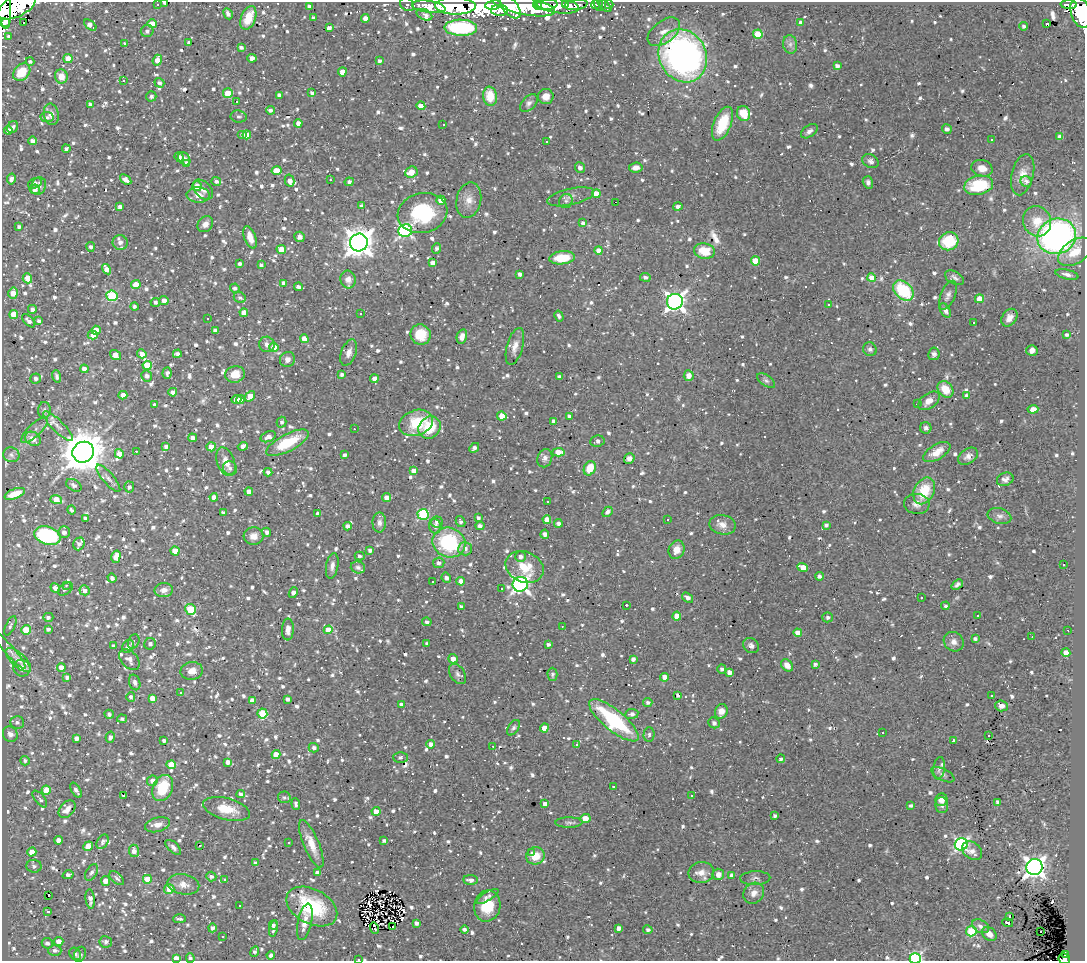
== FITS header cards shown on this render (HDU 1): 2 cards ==
NAXIS1  =                 1083
NAXIS2  =                  959

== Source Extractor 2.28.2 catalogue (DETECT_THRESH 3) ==
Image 1083 x 959 px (HDU 1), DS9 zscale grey, 1 PNG px = 1 image px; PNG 1087 x 963 px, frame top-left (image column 1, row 959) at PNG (2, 2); each listed source drawn as its Kron ellipse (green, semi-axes under 4 px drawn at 4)
Background 0.492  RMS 0.051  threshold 0.153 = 3 sigma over >= 5 px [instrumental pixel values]
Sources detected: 1482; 5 with non-positive FLUX_AUTO (blend fragments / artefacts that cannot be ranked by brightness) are neither listed nor drawn; of the other 1477, the 500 brightest by FLUX_AUTO listed and drawn (977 fainter detections omitted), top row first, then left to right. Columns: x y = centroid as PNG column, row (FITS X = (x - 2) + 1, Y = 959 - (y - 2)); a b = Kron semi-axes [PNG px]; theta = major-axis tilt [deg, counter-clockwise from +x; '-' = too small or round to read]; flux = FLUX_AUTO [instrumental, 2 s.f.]
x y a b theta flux
165 3 3 3 - 11
407 4 8 6 -37 15
596 4 4 4 - 10
599 4 7 3 -69 14
157 5 3 2 - 18
493 5 8 4 8 230
538 5 5 3 - 170
546 5 11 5 7 470
565 5 3 3 - 80
576 5 11 5 7 66
604 5 9 3 -44 10
609 5 4 3 - 20
1069 5 8 4 -3 95
17 6 21 10 26 1100
309 6 4 3 - 11
456 6 20 8 -1 940
524 6 32 9 -11 1100
557 6 22 7 -8 250
429 7 17 6 -8 150
510 7 13 7 -51 370
4 10 19 7 -86 740
500 10 8 5 -2 170
1081 13 15 9 -72 930
228 14 6 4 -63 13
424 15 8 5 -25 16
248 18 12 7 70 61
313 18 4 3 - 11
365 18 4 4 - 31
5 23 3 3 - 8100
24 23 3 2 - 21
801 23 4 4 - 21
152 24 4 4 - 84
1047 24 4 3 - 99
90 25 7 4 -38 21
1024 26 4 4 - 11
329 28 4 3 - 16
461 28 16 8 -1 330
147 31 6 6 - 12
664 32 18 11 37 37
758 34 5 4 - 150
9 36 3 3 - 9.9
124 43 3 3 - 18
189 43 4 3 - 11
790 44 9 7 -78 14
241 47 4 3 - 9.2
683 56 27 23 -64 1500
252 58 5 4 - 23
68 59 4 4 - 65
157 60 5 4 - 39
379 61 4 4 - 9.9
30 62 4 4 - 9.7
837 66 4 4 - 18
22 72 10 7 47 84
342 72 4 4 - 44
61 76 7 6 - 39
123 81 3 3 - 55
159 83 5 4 - 11
228 93 5 4 - 92
312 93 3 3 - 10
279 95 4 4 - 16
151 96 5 5 - 10
490 96 9 7 -83 77
546 96 8 7 - 29
236 101 3 3 - 28
529 103 10 6 47 14
90 105 4 4 - 13
421 106 4 4 - 55
270 110 4 4 - 10
744 113 8 6 -65 64
51 114 11 7 -78 24
239 116 8 6 -9 9.5
47 117 7 5 -9 11
298 123 4 4 - 22
722 124 18 8 67 110
443 125 3 2 - 13
13 127 6 5 - 12
947 129 5 4 - 12
8 130 4 4 - 27
809 131 9 5 37 13
242 135 5 4 - 10
247 135 4 4 - 43
1060 137 4 4 - 29
992 140 3 3 - 30
33 141 4 4 - 17
546 141 3 3 - 56
66 149 4 4 - 10
179 157 5 4 - 13
184 159 7 5 -52 16
870 161 8 6 -30 11
187 163 4 4 - 26
636 167 7 5 7 21
580 168 5 5 - 17
982 168 11 8 -16 32
277 171 5 4 - 79
411 172 6 5 - 51
1023 175 21 11 76 48
11 179 5 4 - 16
126 179 6 4 -37 19
330 180 3 2 - 24
216 181 5 4 - 12
290 181 6 5 - 23
1026 181 6 5 - 13
349 182 4 4 - 11
868 182 6 5 - 11
35 183 7 5 22 11
979 185 15 9 11 70
39 186 9 7 67 21
197 186 5 4 - 36
35 189 5 4 - 14
203 190 12 7 -44 18
596 194 4 4 - 46
198 195 11 7 -2 30
571 197 24 8 13 25
441 200 4 4 - 39
469 200 18 12 76 42
566 201 7 6 - 9.3
615 202 3 2 - 1000
361 206 4 4 - 15
120 207 4 4 - 16
678 207 5 4 - 14
422 213 25 20 12 290
1037 221 15 14 - 72
583 223 4 3 - 11
205 224 9 7 48 19
19 227 4 3 - 9.3
405 231 7 6 - 710
1057 236 19 17 23 1300
250 237 12 5 -70 32
300 237 5 5 - 15
949 241 10 9 - 130
120 242 7 7 - 22
359 242 9 8 - 5000
91 247 5 4 - 12
436 248 5 4 - 10
281 249 5 4 - 62
599 250 4 4 - 33
704 251 10 7 -9 56
1075 252 19 11 35 62
562 258 13 6 7 74
755 261 4 4 - 77
432 263 4 4 - 23
240 264 4 3 - 11
261 265 4 4 - 9.4
106 269 5 4 - 34
520 274 4 3 - 14
1067 274 12 4 -13 15
645 277 5 4 - 10
27 278 5 4 - 39
872 278 4 4 - 57
954 278 10 6 -28 14
348 279 9 7 -79 24
284 283 4 4 - 17
136 285 5 4 - 57
298 287 4 3 - 13
235 288 5 4 - 9.5
903 290 12 8 -45 210
13 293 5 4 - 39
948 295 15 7 67 17
112 296 5 5 - 290
240 298 6 5 - 9.5
979 299 4 4 - 82
164 301 4 4 - 20
155 302 4 4 - 11
675 302 8 7 - 1700
828 305 3 3 - 11
135 306 4 4 - 9.3
32 309 4 4 - 13
945 310 8 5 -59 15
244 313 4 4 - 33
14 314 4 4 - 58
361 314 3 2 - 24
559 316 6 4 -61 12
1009 318 9 7 55 23
208 319 3 3 - 63
28 321 8 4 -48 17
39 321 4 4 - 10
974 323 3 3 - 12
96 330 4 4 - 62
215 330 4 3 - 13
93 335 5 4 - 24
421 335 10 9 - 91
1067 335 4 4 - 9.9
462 336 7 5 75 19
304 339 4 4 - 33
267 344 8 7 - 16
515 346 19 8 75 32
274 348 4 4 - 59
870 349 7 6 - 9.8
1032 350 5 5 - 18
349 352 13 7 70 26
142 354 4 4 - 26
177 354 4 4 - 12
934 354 6 5 - 11
115 355 6 4 -37 42
287 359 8 7 - 17
147 365 4 4 - 110
84 369 4 4 - 24
167 373 6 4 86 9.9
235 374 10 8 14 52
342 374 4 3 - 10
57 376 6 4 -72 9.4
147 376 5 5 - 14
689 376 5 5 - 30
559 377 4 4 - 11
36 378 5 5 - 14
374 379 4 4 - 29
766 381 10 5 -36 10
945 389 9 7 -49 56
173 392 4 4 - 19
123 395 4 4 - 28
250 396 6 4 48 45
967 396 4 3 - 13
236 399 5 4 - 29
240 399 4 3 - 9.9
929 401 12 7 36 37
917 404 3 3 - 160
154 405 3 3 - 11
1033 409 5 4 - 32
44 410 8 6 86 11
502 416 5 4 - 74
569 416 4 3 - 12
553 421 3 3 - 9.4
282 422 5 4 - 9.2
416 423 17 12 18 120
58 426 20 6 -45 27
430 427 12 10 46 120
926 428 6 5 - 13
354 429 3 2 - 20
35 430 17 6 44 20
268 437 8 5 23 18
192 438 4 4 - 17
33 439 8 6 -34 31
597 441 7 5 6 15
287 443 23 8 27 130
166 446 4 4 - 14
243 446 5 4 - 19
211 447 4 4 - 36
474 448 5 4 - 11
136 451 3 2 - 14
83 452 11 10 - 13000
558 452 6 4 4 38
937 452 15 7 31 39
119 454 5 4 - 38
11 455 8 7 - 12
345 455 4 3 - 10
968 456 11 7 34 20
545 458 9 7 71 15
629 459 5 5 - 13
226 462 15 8 -70 36
230 468 7 6 - 12
590 468 7 5 65 75
413 471 4 4 - 29
268 472 4 4 - 12
108 478 17 5 -49 16
1005 479 8 6 23 16
74 485 8 5 -31 9.8
129 487 5 5 - 11
924 491 14 10 64 110
249 492 4 4 - 27
15 494 11 5 21 49
214 497 4 4 - 25
387 497 4 4 - 38
56 500 6 4 -16 58
547 501 3 3 - 15
917 504 13 10 -4 26
71 510 4 3 - 11
223 512 3 3 - 9.5
607 512 6 4 49 13
318 513 4 3 - 12
423 514 5 5 - 320
999 516 12 7 -16 16
478 518 4 4 - 10
85 519 4 3 - 14
547 519 4 4 - 35
667 520 3 3 - 28
437 522 6 5 - 13
460 522 6 4 -61 9.8
379 523 10 6 89 17
558 523 4 4 - 12
722 525 13 9 -12 29
826 525 4 4 - 11
348 526 4 4 - 14
435 526 7 6 - 17
480 526 4 4 - 13
64 532 6 5 - 20
267 532 4 3 - 13
545 534 4 4 - 17
47 536 13 9 -17 330
254 536 10 8 4 28
449 543 17 14 -22 300
79 544 6 5 - 16
465 549 7 6 - 19
370 550 4 3 - 12
676 550 9 7 66 39
175 551 4 4 - 58
360 556 5 3 - 10
116 557 6 4 75 45
521 557 5 5 - 16
439 563 5 5 - 13
1064 565 3 3 - 95
332 566 13 6 80 18
358 567 7 6 - 10
525 567 20 15 -22 95
803 567 5 4 - 40
819 576 4 4 - 11
112 578 5 3 - 14
446 578 5 4 - 16
461 581 4 4 - 29
433 582 3 3 - 46
520 584 8 7 - 1400
957 584 6 4 40 10
66 585 3 3 - 9.4
55 588 5 4 - 15
65 589 8 5 35 11
501 589 3 3 - 20
85 590 5 4 - 20
164 590 9 7 3 22
293 593 5 4 - 20
688 598 6 4 -36 18
921 598 3 3 - 35
626 605 3 2 - 33
945 606 4 4 - 10
461 607 4 3 - 12
191 609 5 5 - 160
978 615 3 3 - 73
677 616 4 4 - 35
48 617 5 4 - 10
828 617 5 5 - 12
427 622 5 4 - 9.3
10 626 10 4 65 9.2
562 626 3 2 - 9.7
48 629 4 3 - 11
288 629 11 6 86 22
26 630 5 5 - 87
328 630 4 4 - 60
1068 630 3 2 - 10
798 633 4 4 - 31
1032 637 3 2 - 9.7
975 639 3 3 - 10
134 642 7 5 67 11
954 642 10 9 - 23
150 644 6 5 - 13
427 644 4 4 - 10
548 644 4 3 - 11
114 646 4 4 - 9.5
128 646 7 5 58 16
751 646 8 7 - 14
10 651 23 5 -49 15
1066 653 4 4 - 48
453 659 5 4 - 26
633 659 4 4 - 15
18 660 16 7 -42 24
129 660 12 8 -48 18
815 664 4 3 - 10
787 665 7 5 -46 26
61 667 4 4 - 31
22 668 9 8 - 26
722 669 4 4 - 11
192 671 11 9 12 29
729 672 4 4 - 21
458 674 11 7 -56 15
552 674 6 5 - 9.7
67 677 4 4 - 13
665 677 4 4 - 28
135 682 8 5 -72 13
180 693 3 3 - 13
678 695 4 3 - 11
992 696 3 3 - 18
131 697 5 4 - 9.5
152 698 4 4 - 36
287 699 4 3 - 11
252 700 4 4 - 18
648 702 4 4 - 10
401 705 4 4 - 14
1001 706 6 5 - 18
721 711 7 6 - 34
262 713 5 5 - 190
109 714 5 4 - 9.7
632 714 6 5 - 14
122 719 5 4 - 9.2
614 720 31 10 -39 350
17 722 7 6 - 12
714 723 6 5 - 13
513 728 9 5 56 10
544 728 4 4 - 43
882 733 3 3 - 35
10 734 8 7 - 17
649 734 7 5 88 10
988 735 3 3 - 12
110 737 5 4 - 13
77 738 4 4 - 19
953 740 3 3 - 22
164 741 4 3 - 11
430 744 4 4 - 17
577 745 3 3 - 17
493 746 3 2 - 17
314 748 5 4 - 13
276 754 4 4 - 43
401 758 7 5 -3 11
781 759 4 3 - 10
25 761 5 4 - 9.2
228 762 4 4 - 22
171 765 4 4 - 48
939 768 11 5 82 12
943 775 13 5 -27 11
152 781 5 5 - 16
613 786 3 3 - 18
163 788 13 10 66 120
46 790 4 4 - 68
76 790 8 4 -58 14
241 794 4 4 - 12
124 796 3 3 - 9.6
692 796 3 3 - 48
284 797 6 6 - 10
40 799 10 5 -51 11
941 800 6 6 - 24
998 802 4 4 - 14
296 804 6 3 -85 9.3
545 804 4 3 - 19
942 805 8 6 -85 12
911 806 4 3 - 10
67 809 10 7 47 28
227 809 24 11 -15 73
376 811 4 4 - 43
775 816 4 3 - 9.7
585 818 5 4 - 59
569 822 13 5 1 11
157 825 13 7 15 27
58 840 4 4 - 30
384 841 4 3 - 11
103 842 8 5 60 10
289 842 3 3 - 10
311 844 26 7 -67 56
961 844 6 6 - 760
200 845 3 3 - 23
88 846 5 4 - 49
173 847 9 5 -43 13
134 851 6 5 - 20
972 851 11 8 -39 25
32 852 4 4 - 50
531 853 3 3 - 29
535 856 9 8 - 55
255 863 4 3 - 11
34 866 7 6 - 13
1034 867 8 8 - 2300
92 872 9 5 57 10
701 872 13 10 9 32
317 873 4 4 - 20
718 874 6 5 - 26
68 875 5 4 - 14
732 875 4 4 - 17
211 876 5 5 - 12
117 878 9 5 -41 10
755 878 15 7 2 15
147 879 4 4 - 76
225 880 3 3 - 16
471 880 7 4 -4 18
106 881 5 4 - 34
183 884 16 10 -11 37
169 889 5 5 - 43
754 893 11 9 47 29
48 895 3 3 - 20
487 896 12 4 30 14
90 899 10 4 -84 20
239 905 3 3 - 32
312 906 27 17 -28 250
487 906 16 13 77 98
48 911 4 3 - 13
1010 916 3 3 - 11
179 919 6 3 0 12
305 922 18 7 78 29
416 923 4 3 - 13
1008 923 5 3 - 16
273 925 4 4 - 9.9
980 926 9 6 -28 17
393 927 3 2 - 11
212 928 4 4 - 12
274 928 8 4 79 16
375 928 6 3 -72 11
619 928 4 4 - 21
464 929 4 4 - 11
648 930 5 4 - 10
971 931 5 5 - 240
1041 932 3 3 - 14
989 934 8 6 -42 27
223 937 3 3 - 11
59 942 4 4 - 33
106 942 6 5 - 14
47 943 5 5 - 12
55 950 6 5 - 11
255 951 5 4 - 10
75 954 7 5 -54 12
80 954 8 5 67 15
271 955 4 4 - 12
1065 955 4 3 - 18
176 958 4 3 - 47
190 958 5 4 - 10
915 958 5 5 - 520
358 959 3 2 - 36
1064 959 6 5 - 80
At the frame edge (FLAGS 8, measured only in part): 10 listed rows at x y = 165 3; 17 6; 4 10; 1081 13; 5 23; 176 958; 190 958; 915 958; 358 959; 1064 959
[977 fainter detections neither listed nor drawn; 5 non-positive-flux detections neither listed nor drawn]